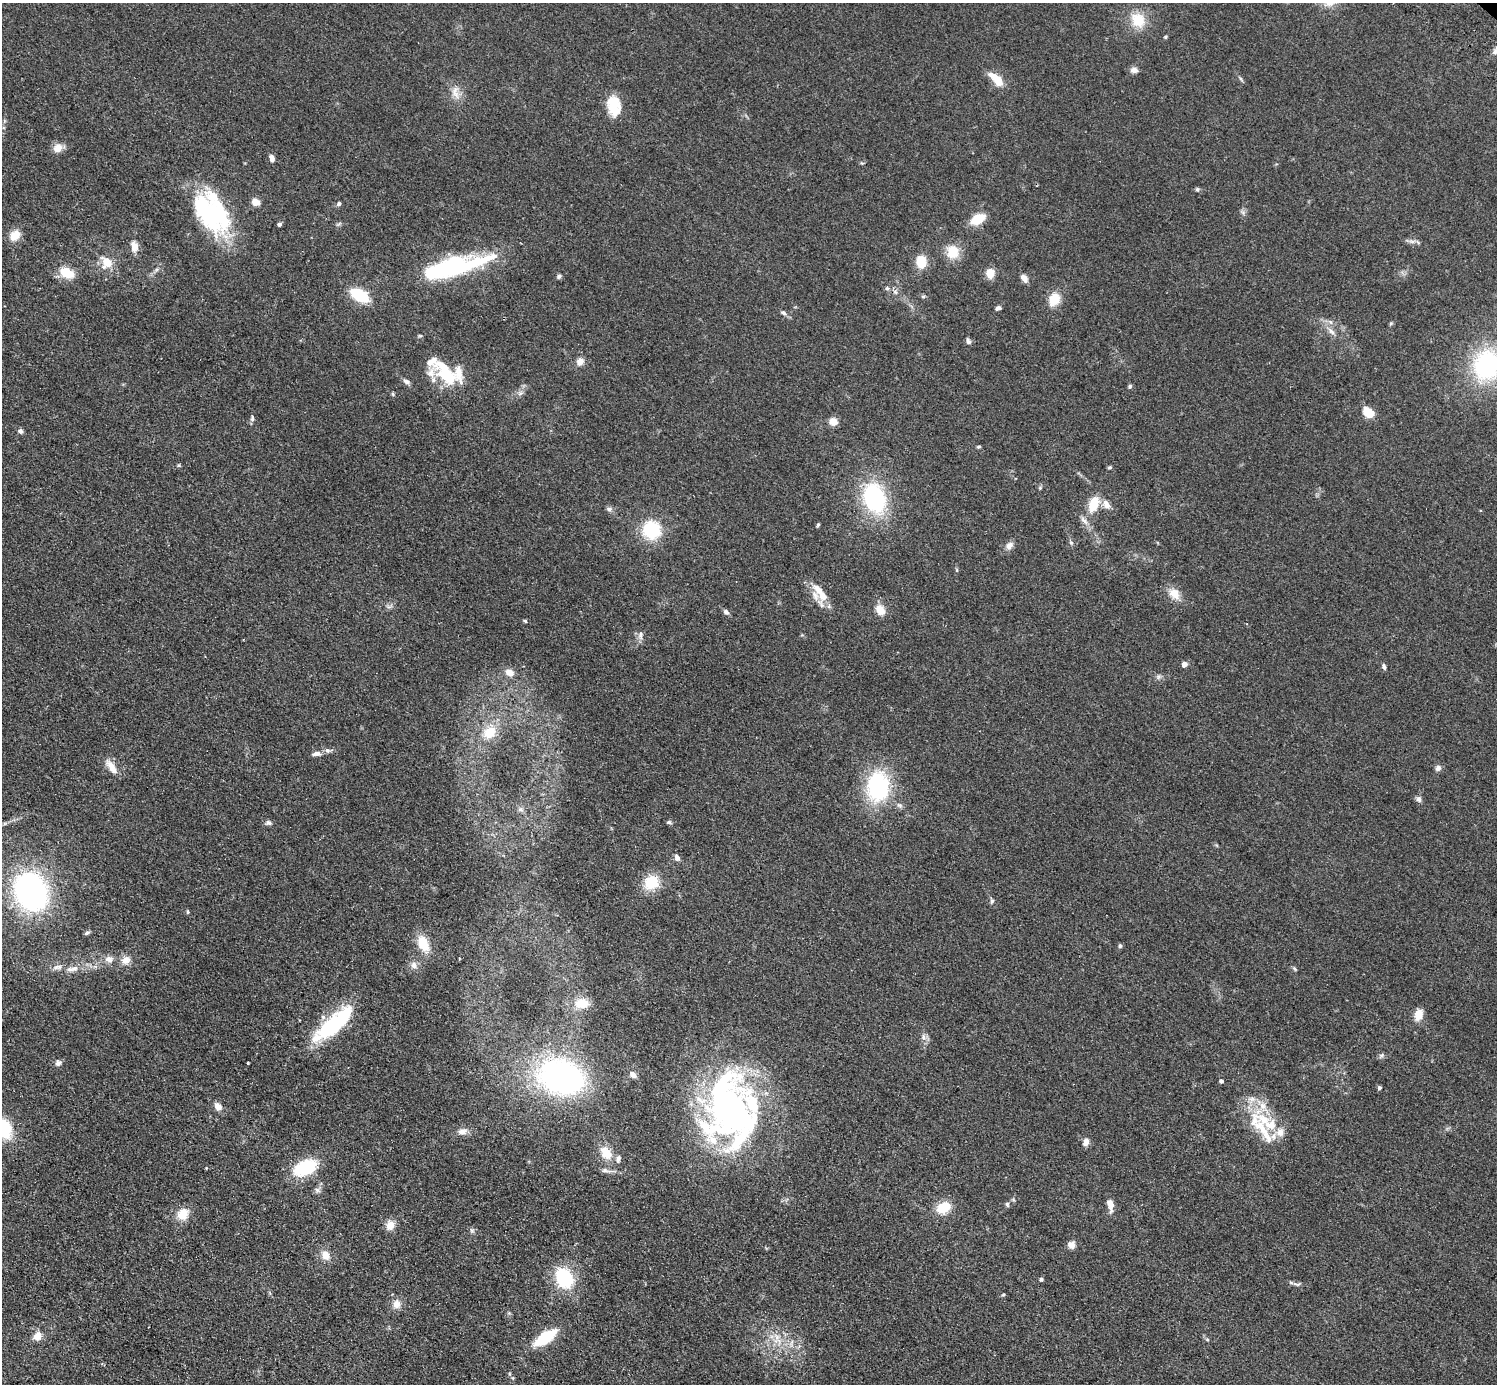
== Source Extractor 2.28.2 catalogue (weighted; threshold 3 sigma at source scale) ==
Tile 7 of 4 x 4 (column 3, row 2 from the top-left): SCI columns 3030-4524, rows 3105-4486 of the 6059 x 6069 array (HDU 1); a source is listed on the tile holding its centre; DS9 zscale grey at full resolution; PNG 1499 x 1386 px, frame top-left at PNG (2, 3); no overlay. Shown black and unused: <1% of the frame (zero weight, under 2 of 3 exposures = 3% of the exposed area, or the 3 px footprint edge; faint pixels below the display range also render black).
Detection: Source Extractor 2.28.2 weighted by HDU 2 'WHT'; one run over the whole footprint, this tile lists its part. Background 0.0531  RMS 0.0077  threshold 0.0348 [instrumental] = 3 sigma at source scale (4.5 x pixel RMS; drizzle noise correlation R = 1.50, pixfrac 1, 0.05/0.05 arcsec/px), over >= 5 px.
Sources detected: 158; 7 inside a brighter object's white glare — not listed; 17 inside a brighter listed object's ellipse — not listed separately; the other 134 listed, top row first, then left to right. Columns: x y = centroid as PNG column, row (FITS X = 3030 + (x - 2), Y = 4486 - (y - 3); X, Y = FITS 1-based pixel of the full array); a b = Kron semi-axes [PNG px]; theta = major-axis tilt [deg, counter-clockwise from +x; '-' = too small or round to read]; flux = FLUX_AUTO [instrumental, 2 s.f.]
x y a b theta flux
1138 20 20 17 -52 18
1166 37 5 4 - 0.91
1495 51 8 5 63 2.2
1134 70 10 7 -6 3.4
1241 79 8 3 -60 1.3
997 80 18 8 -46 16
455 92 20 9 -80 7.4
614 105 23 15 89 19
58 148 12 9 36 6.5
272 158 8 5 -73 3.2
1197 189 6 4 -45 1.1
256 202 11 8 -31 5.1
339 204 6 5 - 1.4
212 214 53 31 -76 71
978 219 13 8 30 19
279 224 5 4 - 1.7
15 235 12 9 50 10
1412 241 9 4 -9 2.3
134 246 13 9 -80 6
952 252 14 13 - 16
107 262 10 9 - 14
921 262 16 12 -81 13
454 268 86 17 18 90
67 273 16 10 -28 16
990 273 10 8 70 8.7
559 276 6 5 - 1.5
1024 278 10 7 -53 3.9
887 288 6 5 - 1.4
895 292 6 5 - 1.7
359 295 17 9 -29 33
923 296 6 4 0 1
1054 299 13 10 64 14
998 308 6 5 - 1.9
783 313 11 5 -36 2.2
1330 322 7 6 - 2.2
1331 331 14 5 -45 3.9
968 341 8 6 -70 1.9
580 362 9 8 - 5.5
1487 365 32 28 79 85
446 374 25 19 -39 32
407 382 9 5 -24 2.4
1130 386 6 5 - 1.2
520 393 8 5 45 2.1
393 394 5 4 - 1
1368 412 10 8 -33 16
252 418 8 5 89 1.7
833 421 10 9 - 5.2
20 431 6 5 - 2.1
979 447 7 3 8 0.89
179 465 5 3 - 0.78
1110 467 5 4 - 1.1
1040 488 5 4 - 0.86
874 498 26 18 -72 87
1094 504 20 12 68 15
1106 504 13 8 -56 5.3
609 509 8 6 -30 2.1
818 525 5 4 - 0.93
651 530 22 22 - 33
1071 542 6 4 -19 1.1
1009 546 10 8 48 3.9
1174 594 15 11 -44 9.3
822 595 23 11 85 9.9
880 610 10 7 -53 11
726 612 7 5 -45 2.4
525 621 5 4 - 0.9
640 635 11 7 89 3.2
1184 664 4 4 - 6.6
1384 666 7 4 -72 1.7
509 673 10 7 -25 6.4
1158 677 6 6 - 1.7
490 732 20 15 40 18
327 750 7 6 - 2.2
316 754 12 6 4 3.3
111 767 22 8 -53 8
1438 768 7 7 - 2.6
878 787 27 21 85 77
1419 799 7 6 - 2.3
520 809 9 5 -7 2.1
669 822 7 5 -3 1.3
268 823 9 6 -4 2.2
677 858 8 6 -61 2.9
651 882 15 14 - 22
33 897 30 23 18 120
992 901 7 5 69 1.3
188 912 6 4 -74 0.96
87 933 7 5 35 1.4
423 944 19 11 -63 17
1120 946 6 5 - 1.2
109 959 12 9 -10 5.1
126 960 12 10 30 6.1
414 965 10 8 -75 3.7
56 967 11 7 6 3.2
74 968 10 8 7 4.2
1294 969 7 4 -46 0.99
582 1003 18 11 0 13
1418 1014 10 7 76 12
334 1025 51 19 34 58
924 1037 9 7 -70 3
1382 1055 7 5 13 1.6
58 1063 8 7 - 2.4
248 1063 3 3 - 0.83
633 1074 9 6 -41 3.3
561 1077 40 29 -17 220
1221 1081 4 4 - 2.3
1379 1088 4 4 - 1.7
1252 1099 10 6 1 3.7
218 1106 9 7 -60 5
728 1106 80 44 83 170
1263 1106 12 9 -76 7.2
4 1128 20 15 -59 38
1262 1128 43 14 -52 26
462 1131 13 9 5 4.9
1086 1142 9 6 78 4.5
606 1153 18 13 -59 12
305 1168 19 12 23 49
605 1170 8 6 0 2.2
317 1190 8 6 -28 2.1
1007 1204 7 5 -74 1.2
1110 1205 15 7 -81 6.2
943 1208 13 9 29 20
183 1214 14 12 49 12
390 1225 12 10 83 6.5
1071 1245 8 8 - 4.4
325 1255 14 11 -58 6.9
564 1278 23 18 -58 43
1041 1279 4 4 - 1.8
1296 1284 13 5 -7 2.3
1003 1295 6 3 3 0.82
396 1304 12 10 87 5.7
38 1336 8 7 - 8
777 1337 20 8 77 7.8
545 1338 19 8 34 41
1207 1340 6 4 -2 0.91
513 1378 6 4 -71 0.94
Isophote crosses this tile's border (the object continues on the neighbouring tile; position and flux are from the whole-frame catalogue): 2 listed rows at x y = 1487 365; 4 1128
Unlisted compact peaks at least as high as the median listed source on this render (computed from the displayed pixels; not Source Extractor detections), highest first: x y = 1391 323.